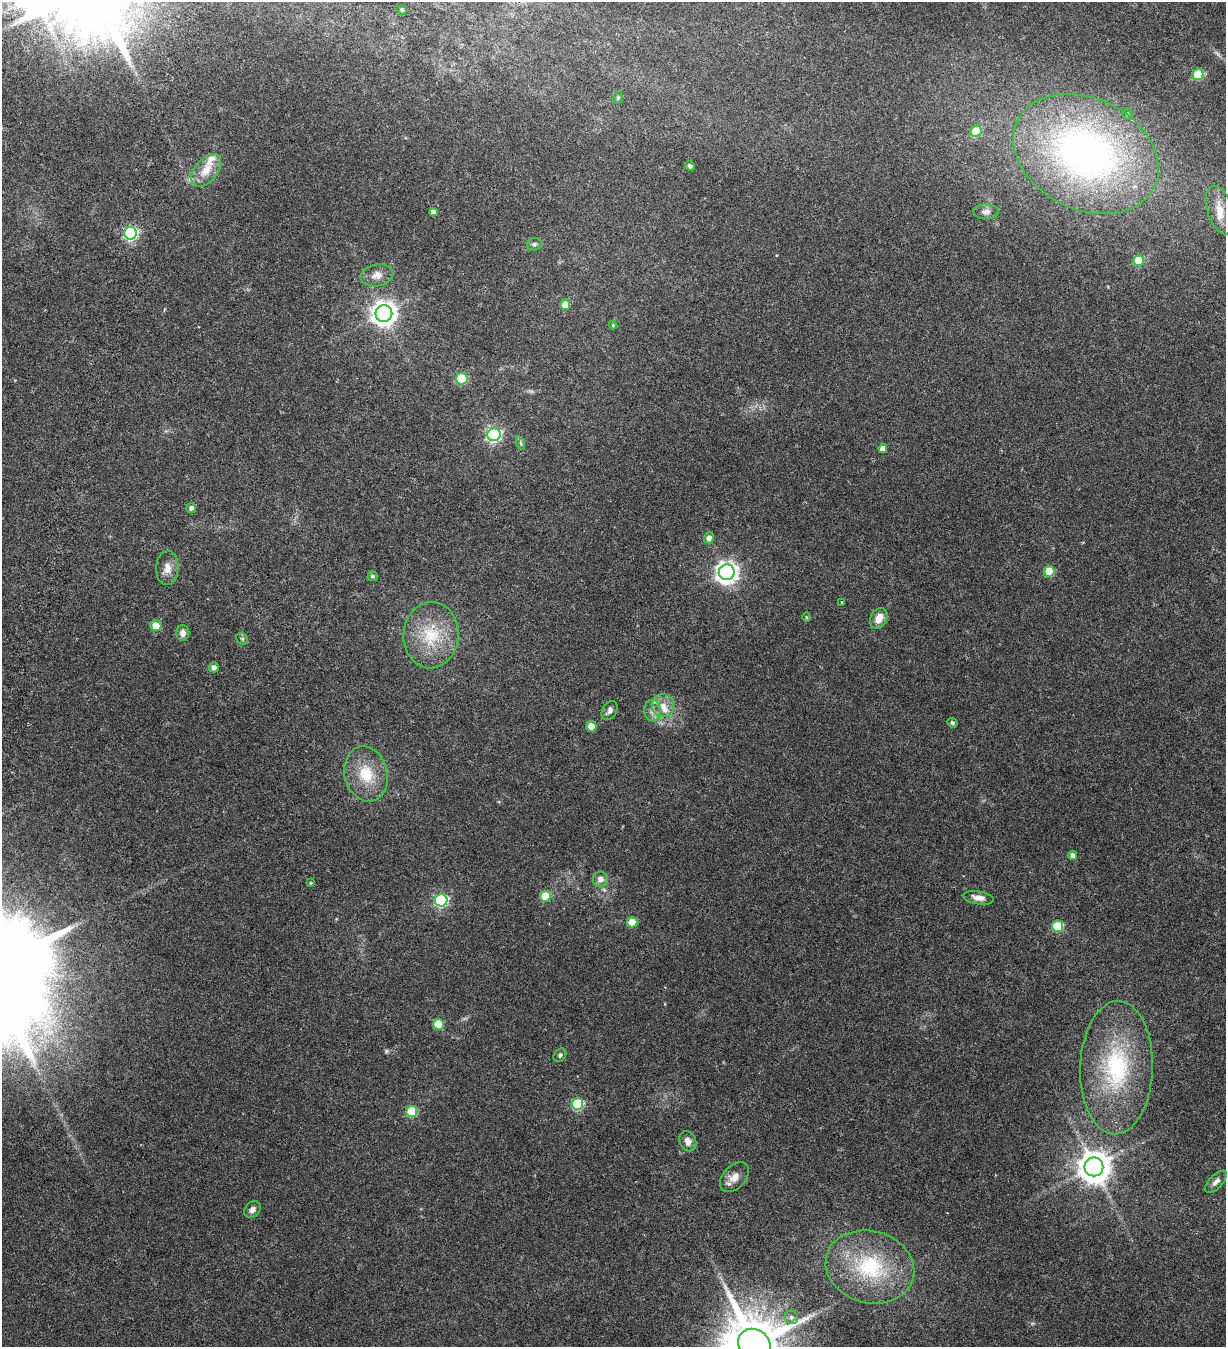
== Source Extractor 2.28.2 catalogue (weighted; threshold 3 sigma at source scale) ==
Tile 11 of 4 x 4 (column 3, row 3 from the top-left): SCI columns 2838-4061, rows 1452-2796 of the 5817 x 5693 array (HDU 1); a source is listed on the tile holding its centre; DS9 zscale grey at full resolution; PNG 1228 x 1349 px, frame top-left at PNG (2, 2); each listed source drawn as its Kron ellipse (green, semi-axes under 4 px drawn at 4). Nothing masked; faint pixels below the display range render black.
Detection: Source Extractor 2.28.2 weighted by HDU 2 'WHT'; one run over the whole footprint, this tile lists its part. Background 0.0537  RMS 0.004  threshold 0.0162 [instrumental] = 3 sigma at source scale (4.09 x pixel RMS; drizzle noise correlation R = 1.36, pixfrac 0.8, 0.0396/0.0396 arcsec/px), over >= 5 px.
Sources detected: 69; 3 too faint to see at this stretch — neither listed nor drawn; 3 inside a brighter listed object's ellipse — not listed separately; the other 63 listed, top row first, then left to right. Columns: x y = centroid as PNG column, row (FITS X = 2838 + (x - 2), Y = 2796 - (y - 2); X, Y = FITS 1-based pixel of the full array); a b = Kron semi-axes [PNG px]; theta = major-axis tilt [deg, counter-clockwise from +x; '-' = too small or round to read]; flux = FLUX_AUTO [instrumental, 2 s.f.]
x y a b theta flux
402 10 5 4 - 0.6
1198 75 5 5 - 22
618 98 6 4 71 0.48
1127 114 5 5 - 0.47
976 131 6 5 - 15
1086 154 76 55 -26 150
690 166 5 4 - 1.1
206 170 19 11 51 5.3
1220 210 25 12 -73 6
434 212 4 4 - 1.6
986 212 13 7 0 1.5
131 233 6 6 - 52
534 244 7 6 - 0.79
1139 260 5 5 - 12
377 275 16 11 10 3.2
565 305 5 5 - 5.4
384 313 8 8 - 320
613 325 4 4 - 0.33
462 379 6 5 - 20
494 435 6 6 - 64
521 443 7 4 -71 0.57
883 448 4 4 - 2.4
191 508 5 5 - 1.2
709 538 5 5 - 2
167 568 17 11 87 3.3
1049 571 5 5 - 11
727 572 8 8 - 220
372 576 5 5 - 0.7
841 602 3 2 - 0.49
806 617 4 4 - 0.34
879 618 11 8 61 3.8
156 626 6 5 - 5.6
183 633 8 6 -89 2
431 635 33 27 86 17
242 639 6 5 - 0.65
214 667 5 5 - 1.5
663 706 11 11 - 3.2
610 710 10 7 59 1.6
652 711 11 8 -84 2
952 723 5 4 - 0.61
591 726 5 5 - 5.6
366 774 28 21 -76 11
1073 855 4 4 - 1.8
600 879 7 7 - 2.1
311 883 4 3 - 0.32
545 896 5 5 - 12
978 898 16 6 -9 2.4
441 900 6 6 - 50
632 922 5 5 - 8.1
1057 926 5 5 - 19
438 1024 5 5 - 10
560 1055 7 5 49 0.81
1116 1068 66 36 88 42
577 1104 6 5 - 28
412 1111 5 5 - 20
688 1141 10 8 -67 2.1
1094 1167 9 9 - 610
734 1177 17 11 46 3.4
1216 1182 14 6 46 1.6
252 1210 9 7 45 1.6
870 1267 45 36 -15 30
791 1317 7 6 - 0.94
755 1345 17 14 -41 2600
Isophote crosses this tile's border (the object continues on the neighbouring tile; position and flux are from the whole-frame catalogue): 1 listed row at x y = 755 1345